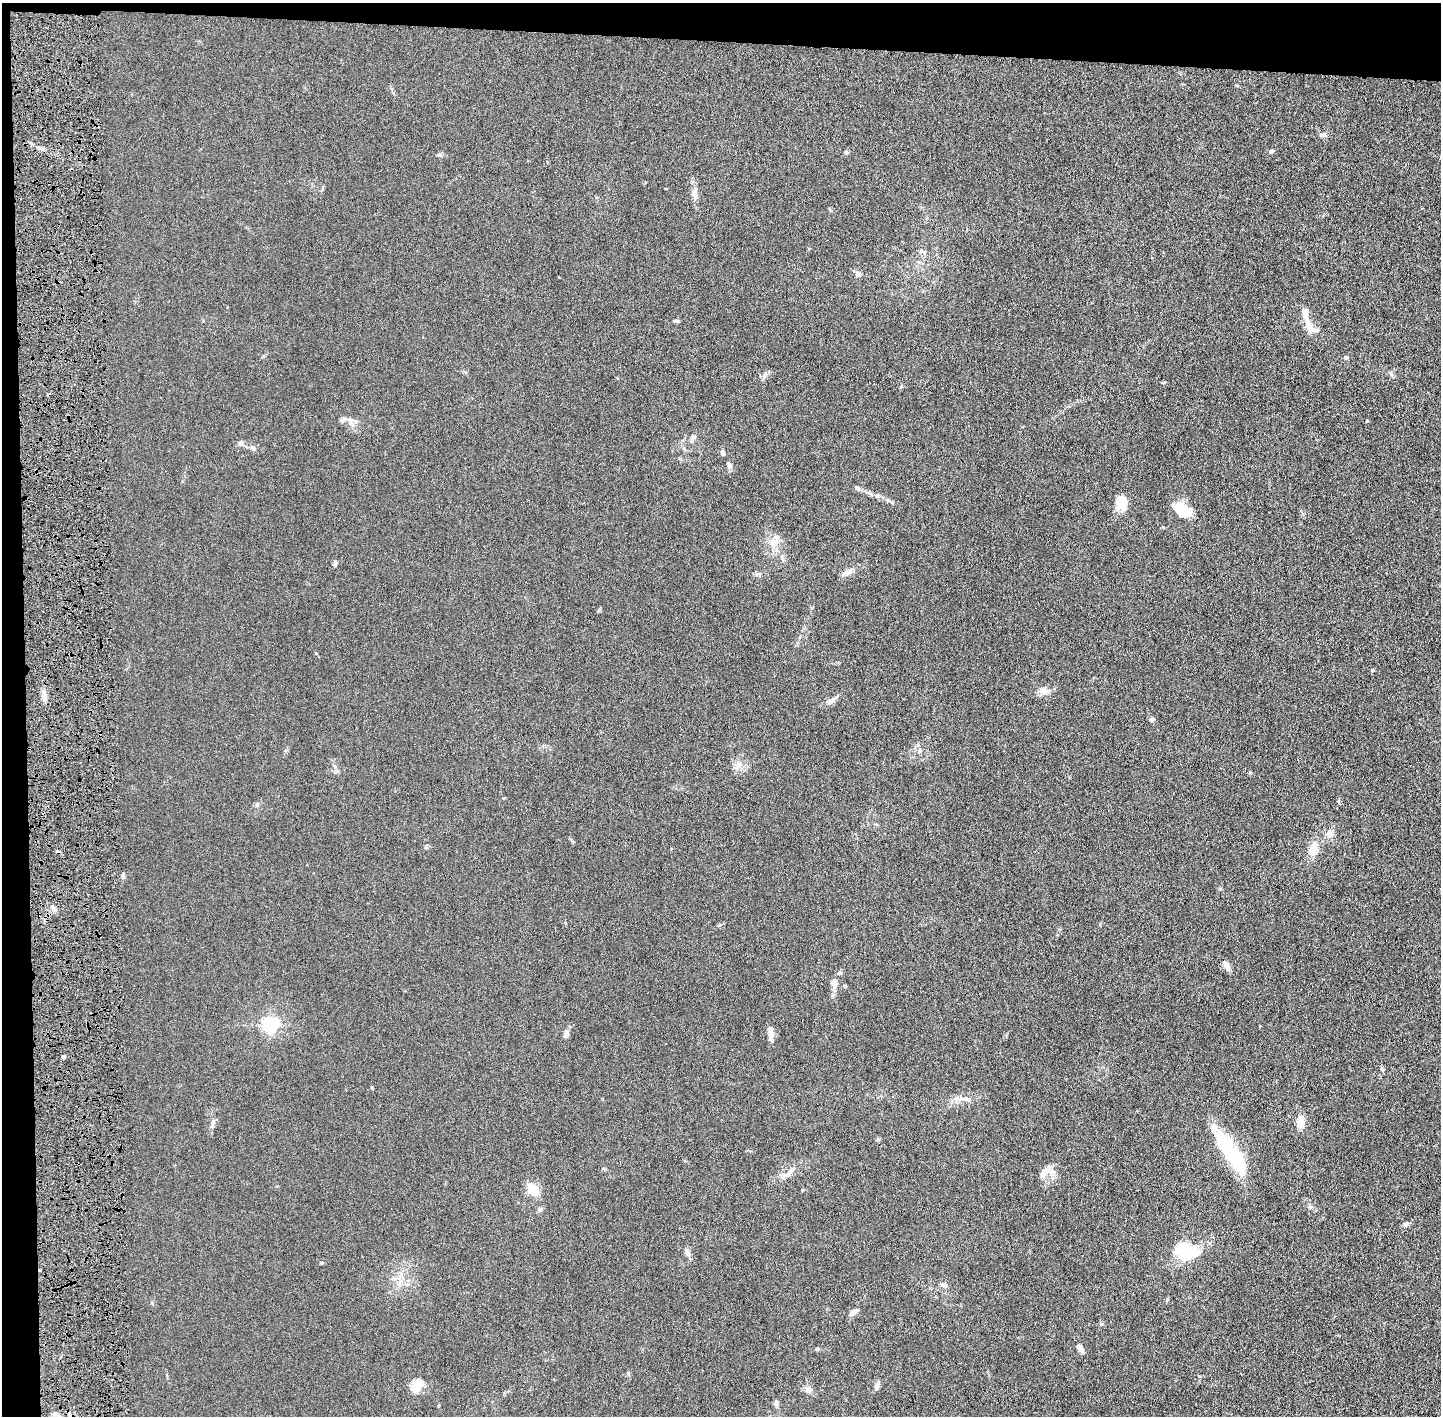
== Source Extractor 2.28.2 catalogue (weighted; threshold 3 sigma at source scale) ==
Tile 1 of 3 x 3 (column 1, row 1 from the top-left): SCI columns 31-1469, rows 2836-4249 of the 4376 x 4256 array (HDU 1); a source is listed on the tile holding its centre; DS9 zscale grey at full resolution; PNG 1443 x 1418 px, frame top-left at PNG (2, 3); no overlay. Shown black and unused: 5% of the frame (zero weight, under 4 of 8 exposures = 1% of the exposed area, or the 3 px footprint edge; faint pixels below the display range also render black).
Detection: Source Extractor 2.28.2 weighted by HDU 2 'WHT'; one run over the whole footprint, this tile lists its part. Background 0.0134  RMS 0.0044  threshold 0.0178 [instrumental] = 3 sigma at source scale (4.09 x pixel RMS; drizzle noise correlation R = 1.36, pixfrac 0.8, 0.05/0.05 arcsec/px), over >= 5 px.
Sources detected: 67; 1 inside a brighter object's white glare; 1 cosmic-ray / hot-pixel residue — not listed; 3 inside a brighter listed object's ellipse — not listed separately; the other 62 listed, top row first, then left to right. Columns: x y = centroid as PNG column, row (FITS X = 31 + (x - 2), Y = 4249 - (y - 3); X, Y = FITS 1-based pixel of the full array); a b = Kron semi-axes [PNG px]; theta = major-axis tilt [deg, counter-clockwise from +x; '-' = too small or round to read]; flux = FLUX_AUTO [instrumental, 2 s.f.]
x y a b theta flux
1323 135 10 6 5 1.1
1271 151 7 5 25 0.8
846 152 5 4 - 0.56
440 155 6 4 -19 0.58
695 194 17 7 -89 2.4
921 251 6 4 17 0.63
858 274 8 7 - 1.4
676 321 8 3 -4 0.64
1310 328 19 9 -58 4
1346 357 5 4 - 0.58
765 375 9 5 70 1.1
350 421 15 7 -65 2.3
1367 421 4 3 - 0.35
693 437 9 6 55 1.3
240 443 8 6 5 1.1
253 448 8 6 -58 1.1
723 453 6 5 - 1
729 465 9 6 -65 1.1
857 488 8 6 -37 0.82
1122 502 16 12 -71 6
1183 510 21 12 -29 10
773 542 15 12 75 4.1
335 563 8 4 75 0.71
847 573 14 7 24 2.2
1043 690 11 10 - 2.4
44 698 10 6 -79 2
830 701 10 7 33 1.9
1151 719 5 4 - 1.2
919 750 6 4 89 0.72
738 765 14 7 53 2.3
1329 834 10 9 - 2.5
1313 850 16 12 70 4.5
123 876 7 4 89 0.69
55 910 6 5 - 1.1
1227 966 13 6 -69 2.1
839 973 7 4 -8 0.57
834 983 12 8 -90 2.1
269 1025 6 6 - 110
566 1033 11 6 70 1.4
771 1034 16 6 -89 2.4
63 1056 5 3 - 0.54
1382 1069 6 4 -48 0.54
966 1099 7 5 -6 1.1
1300 1121 11 7 81 5.9
213 1122 13 5 74 1.3
1213 1128 17 10 -79 3.3
1237 1161 31 13 -57 25
1043 1173 14 8 65 2.7
788 1174 24 9 19 3.7
533 1189 10 7 -50 11
540 1209 6 6 - 0.74
1405 1224 8 5 27 0.86
1183 1250 28 20 -15 15
687 1253 11 6 -67 1.4
321 1263 5 3 - 0.36
944 1285 10 5 -27 1
854 1312 10 6 34 2
1101 1324 5 4 - 0.46
1080 1349 13 6 -63 1.7
877 1385 12 5 69 1.2
417 1386 13 9 66 7.9
809 1390 7 6 - 1.9
Unlisted compact peaks at least as high as the median listed source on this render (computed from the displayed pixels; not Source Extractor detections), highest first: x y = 1372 670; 1250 772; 257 805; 628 1373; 817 1349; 1163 527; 599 610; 1391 374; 878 1139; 1164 382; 1310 1207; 372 1087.